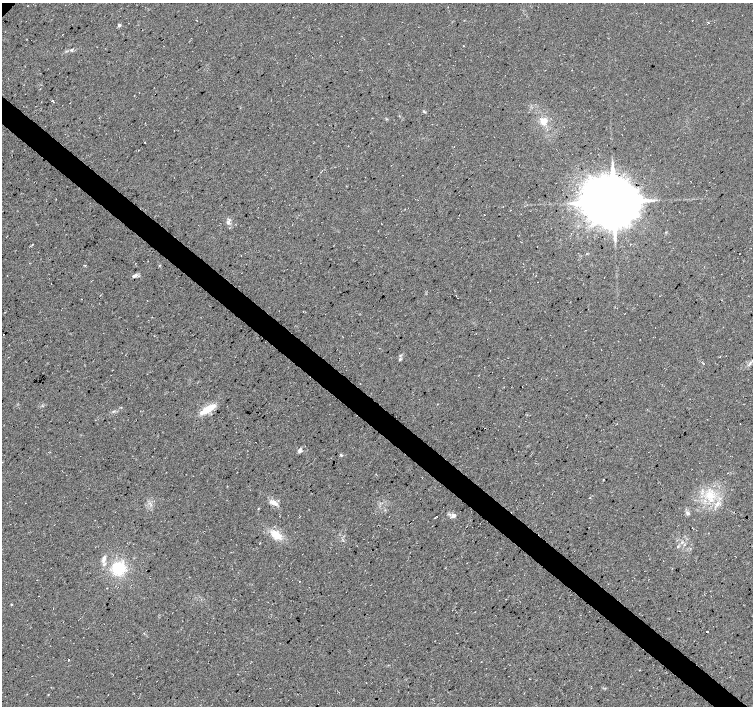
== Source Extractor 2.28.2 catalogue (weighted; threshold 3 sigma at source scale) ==
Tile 6 of 4 x 4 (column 2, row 2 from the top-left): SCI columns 1508-3009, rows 3049-4455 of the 6017 x 6031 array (HDU 1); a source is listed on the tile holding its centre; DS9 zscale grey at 2 x 2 block average (1 PNG px = mean of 2 x 2 image px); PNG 755 x 708 px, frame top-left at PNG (2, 3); no overlay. Shown black and unused: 4% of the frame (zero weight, under 3 of 4 exposures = <1% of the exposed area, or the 3 px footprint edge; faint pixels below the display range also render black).
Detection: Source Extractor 2.28.2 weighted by HDU 2 'WHT'; one run over the whole footprint, this tile lists its part. Background 0.0111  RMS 0.0071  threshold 0.0321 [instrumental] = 3 sigma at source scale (4.5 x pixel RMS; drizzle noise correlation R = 1.50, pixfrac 1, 0.0396/0.0396 arcsec/px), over >= 5 px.
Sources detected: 33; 2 inside a brighter listed object's ellipse — not listed separately; the other 31 listed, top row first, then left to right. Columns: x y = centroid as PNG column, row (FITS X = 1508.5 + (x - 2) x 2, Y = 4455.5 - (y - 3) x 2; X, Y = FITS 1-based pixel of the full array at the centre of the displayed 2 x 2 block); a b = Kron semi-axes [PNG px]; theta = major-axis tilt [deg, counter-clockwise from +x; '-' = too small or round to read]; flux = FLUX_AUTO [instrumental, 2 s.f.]
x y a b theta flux
119 25 3 2 - 5.1
463 46 2 2 - 1.7
71 50 4 3 - 2.6
52 101 2 2 - 9
240 108 2 2 - 0.66
424 112 5 3 - 1.9
544 121 6 6 - 19
145 143 2 2 - 3.3
613 201 17 15 -13 8700
228 222 4 3 - 5.1
160 265 3 3 - 1.2
135 276 7 4 22 4.4
3 334 2 2 - 0.74
400 359 4 3 - 2.4
207 409 13 4 32 48
300 450 6 5 - 4.4
341 455 4 3 - 2
710 496 14 8 -7 28
274 502 11 6 -28 9.8
718 503 7 4 43 7.1
688 513 6 4 -49 4.1
454 515 6 5 - 5.6
437 516 2 2 - 1.6
276 535 12 8 -32 24
678 546 4 3 - 1.7
104 560 9 4 61 6
118 569 12 11 - 61
299 581 2 2 - 1.1
11 604 3 2 - 1.1
707 631 2 2 - 22
69 660 3 2 - 0.82
Diffuse or blended objects may show on this block-average render without a row.